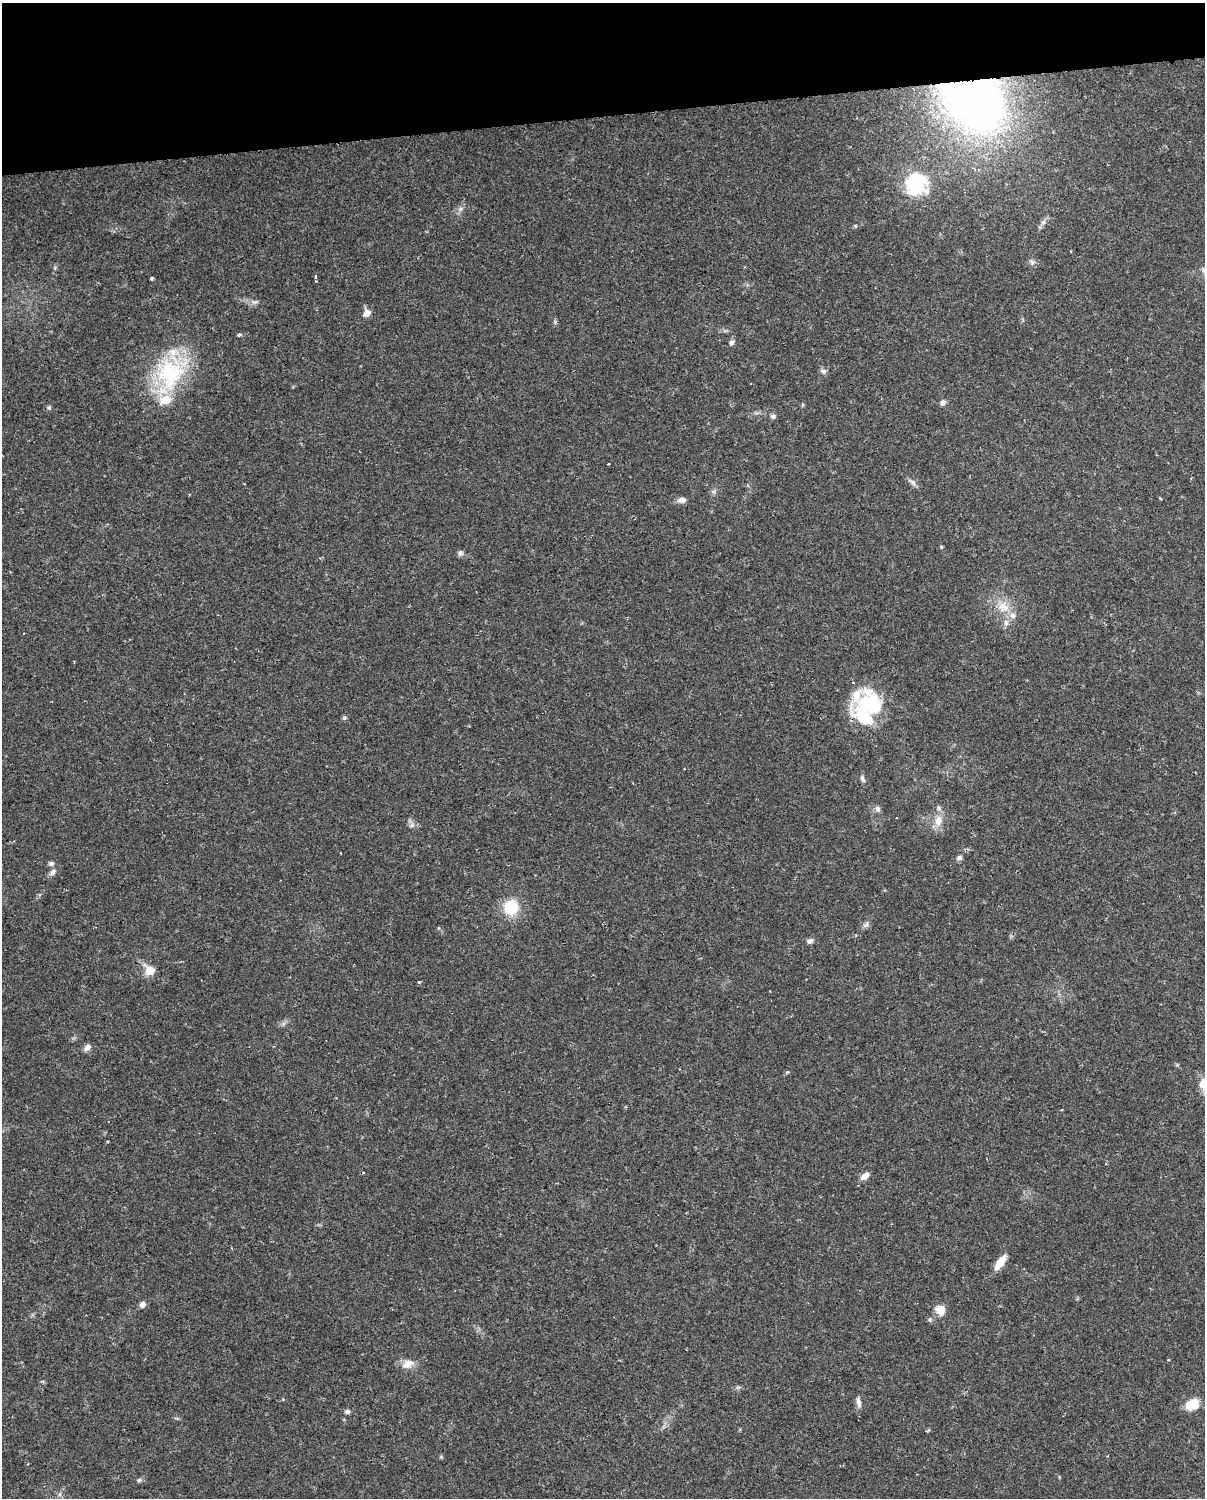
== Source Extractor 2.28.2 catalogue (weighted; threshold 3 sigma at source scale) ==
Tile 3 of 4 x 3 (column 3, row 1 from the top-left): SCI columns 2407-3609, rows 3020-4515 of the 4812 x 4588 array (HDU 1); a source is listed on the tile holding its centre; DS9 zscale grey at full resolution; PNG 1207 x 1500 px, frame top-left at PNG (2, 3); no overlay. Shown black and unused: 8% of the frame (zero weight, under 2 of 3 exposures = <1% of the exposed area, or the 3 px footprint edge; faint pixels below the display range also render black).
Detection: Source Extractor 2.28.2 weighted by HDU 2 'WHT'; one run over the whole footprint, this tile lists its part. Background 0.0362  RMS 0.0036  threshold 0.0163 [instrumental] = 3 sigma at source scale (4.5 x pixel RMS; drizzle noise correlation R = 1.50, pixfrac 1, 0.0396/0.0396 arcsec/px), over >= 5 px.
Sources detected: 69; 4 cosmic-ray / hot-pixel residue — not listed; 5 inside a brighter listed object's ellipse — not listed separately; the other 60 listed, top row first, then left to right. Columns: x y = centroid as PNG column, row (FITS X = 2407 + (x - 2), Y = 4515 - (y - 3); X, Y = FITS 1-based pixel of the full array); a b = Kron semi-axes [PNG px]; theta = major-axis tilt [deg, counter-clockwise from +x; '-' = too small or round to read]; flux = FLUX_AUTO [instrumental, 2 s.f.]
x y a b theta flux
972 94 47 34 -57 320
916 183 25 23 88 24
461 209 7 6 - 1.1
1043 222 8 6 68 1.2
1070 251 3 2 - 0.27
1032 262 8 6 -88 0.98
316 277 3 2 - 0.57
152 278 3 3 - 0.68
316 281 3 2 - 0.34
255 302 10 6 7 1.3
367 313 10 8 50 2.4
239 335 4 4 - 0.98
732 342 8 6 38 1
823 371 9 7 -29 1.1
170 373 56 36 63 37
942 403 7 7 - 1.2
49 407 5 5 - 0.55
773 416 7 6 - 0.93
608 464 3 3 - 1.3
913 483 11 6 -52 1.3
1160 498 3 3 - 0.39
682 500 10 7 4 1.8
941 547 5 3 - 0.48
460 553 8 7 - 0.97
1003 607 17 16 - 6.6
1006 623 9 6 -79 1.4
869 704 36 31 -46 25
344 718 6 5 - 0.61
862 779 11 5 -66 0.97
878 809 8 6 -66 1.2
897 818 2 2 - 0.34
938 821 16 10 80 4.2
412 825 10 5 27 1
341 853 3 2 - 0.25
959 857 7 6 - 0.9
51 863 7 6 - 0.99
52 872 10 7 46 1.4
511 908 13 12 - 16
866 924 9 7 31 1.1
810 941 8 6 14 1.1
149 970 13 11 -41 4.5
87 1047 10 7 43 1.5
787 1072 4 4 - 0.59
1204 1083 13 10 70 4.5
1061 1110 3 2 - 0.41
107 1141 4 2 - 0.36
1105 1163 4 3 - 0.38
865 1176 12 7 39 2.3
1000 1262 20 7 54 4.6
142 1304 7 6 - 1.6
940 1310 11 9 -59 4.7
930 1320 6 4 -72 0.52
408 1364 18 11 27 3.5
738 1387 7 4 -18 0.59
283 1399 4 3 - 0.46
858 1402 14 5 -80 1.6
1192 1404 17 12 32 5.7
347 1412 7 6 - 0.88
139 1480 7 4 44 0.67
60 1494 6 4 71 0.68
Overlapping masked pixels (flux is a lower limit): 1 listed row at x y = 972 94
Isophote crosses this tile's border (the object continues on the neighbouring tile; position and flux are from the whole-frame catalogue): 1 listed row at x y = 1204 1083